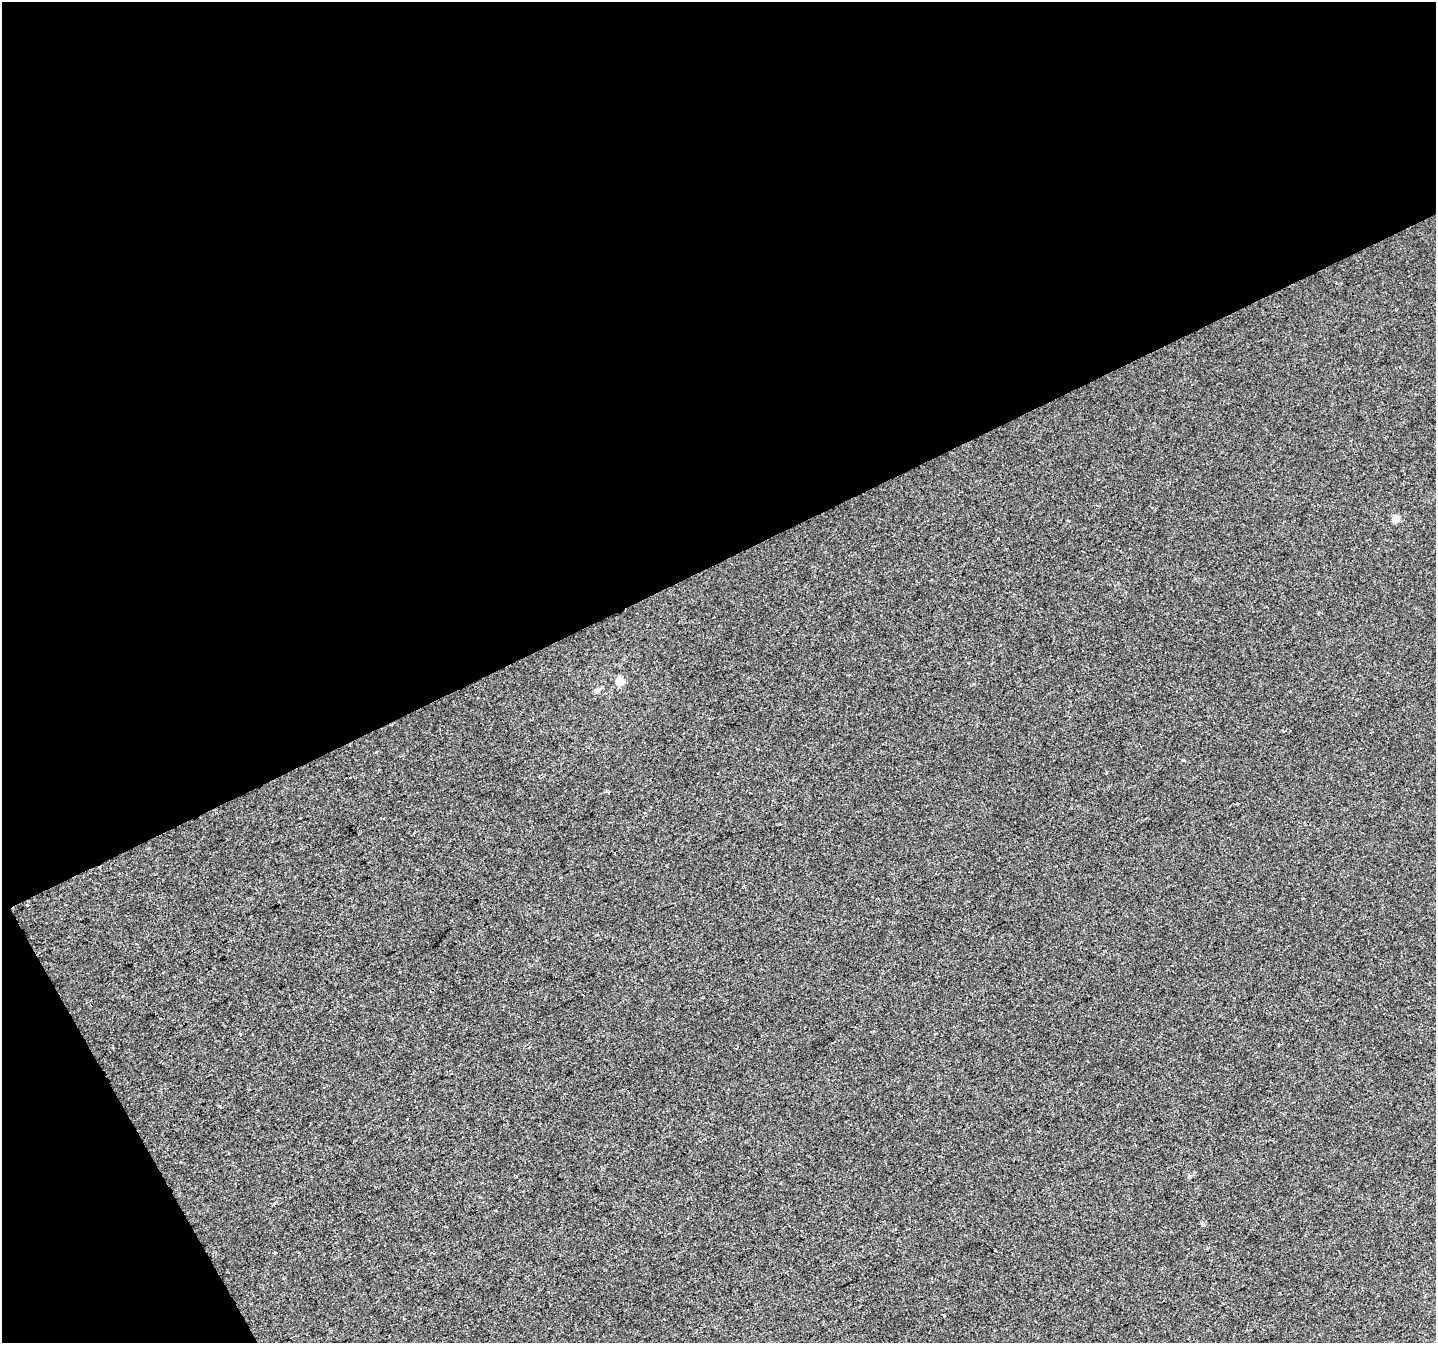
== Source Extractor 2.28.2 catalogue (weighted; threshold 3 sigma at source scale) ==
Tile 1 of 2 x 2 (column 1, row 1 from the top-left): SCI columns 2-1435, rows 1417-2757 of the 2868 x 2814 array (HDU 1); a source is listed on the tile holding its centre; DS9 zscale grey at full resolution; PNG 1438 x 1345 px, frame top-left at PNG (2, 2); no overlay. Shown black and unused: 45% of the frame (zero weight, under 2 of 3 exposures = <1% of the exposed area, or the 3 px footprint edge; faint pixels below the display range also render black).
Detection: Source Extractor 2.28.2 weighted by HDU 2 'WHT'; one run over the whole footprint, this tile lists its part. Background -4.49e-06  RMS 0.0044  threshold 0.0199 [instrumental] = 3 sigma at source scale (4.5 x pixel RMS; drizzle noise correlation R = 1.50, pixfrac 1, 0.0396/0.0396 arcsec/px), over >= 5 px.
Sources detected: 9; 2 cosmic-ray / hot-pixel residue — not listed; the other 7 listed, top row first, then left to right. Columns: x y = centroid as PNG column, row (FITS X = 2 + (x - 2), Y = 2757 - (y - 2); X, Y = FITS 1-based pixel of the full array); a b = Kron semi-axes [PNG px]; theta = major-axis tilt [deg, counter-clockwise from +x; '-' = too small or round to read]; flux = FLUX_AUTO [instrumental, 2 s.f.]
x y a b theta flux
1396 519 5 5 - 6.2
619 681 11 8 -59 4.1
597 690 7 6 - 1.2
1190 1177 7 3 1 0.67
1203 1225 4 3 - 1.8
275 1253 4 3 - 0.43
943 1315 3 3 - 0.94